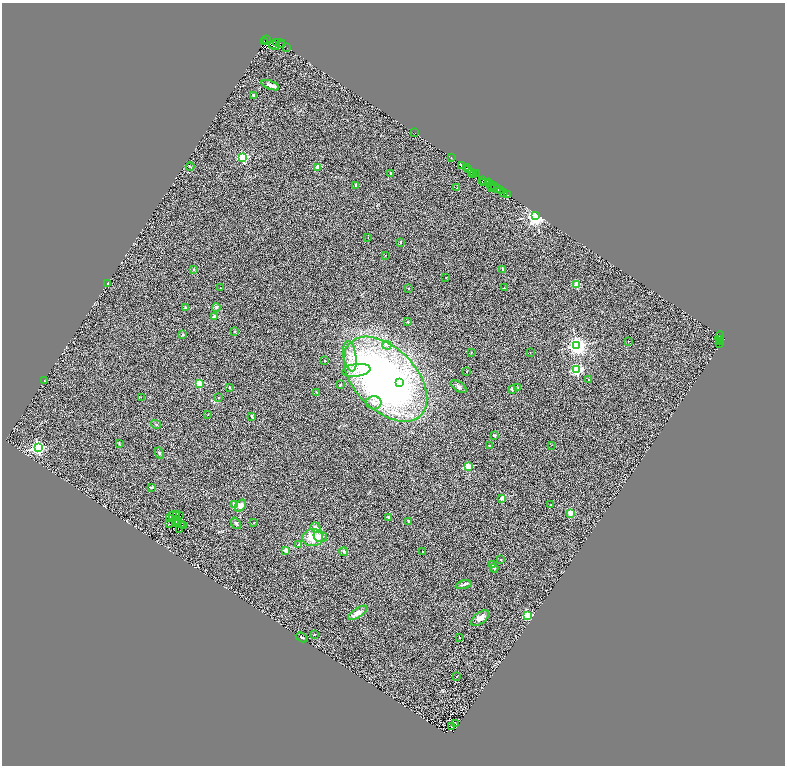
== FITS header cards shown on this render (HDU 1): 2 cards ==
NAXIS1  =                 1566
NAXIS2  =                 1527

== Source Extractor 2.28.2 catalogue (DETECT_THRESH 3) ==
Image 1566 x 1527 px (HDU 1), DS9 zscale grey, zoomed out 1/2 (1 PNG px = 2 x 2 image px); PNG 787 x 768 px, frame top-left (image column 2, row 1526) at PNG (2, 3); each listed source drawn as its Kron ellipse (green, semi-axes under 4 px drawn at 4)
Background 0.471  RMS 0.5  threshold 1.51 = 3 sigma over >= 5 px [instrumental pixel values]
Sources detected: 162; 30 cannot appear on this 1/2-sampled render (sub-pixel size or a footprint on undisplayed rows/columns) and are neither listed nor drawn; the other 132 listed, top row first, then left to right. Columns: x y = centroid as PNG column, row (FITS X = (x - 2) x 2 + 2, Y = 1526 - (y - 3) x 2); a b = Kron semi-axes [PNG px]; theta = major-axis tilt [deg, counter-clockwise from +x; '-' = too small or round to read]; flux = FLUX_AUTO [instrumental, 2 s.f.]
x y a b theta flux
266 40 2 1 - 420
265 42 3 1 - 1200
277 43 4 3 - 2800
272 44 2 2 - 540
281 44 4 2 - 2400
282 45 3 1 - 1200
274 46 5 3 - 1500
286 47 2 1 - 160
270 85 9 4 -20 310
253 95 2 2 - 230
415 133 2 1 - 130
243 157 3 3 - 9100
451 158 2 2 - 330
462 165 3 2 - 2900
190 166 4 2 - 59
318 167 2 2 - 1200
467 168 2 1 - 490
469 169 2 2 - 140
391 173 2 2 - 200
471 173 3 2 - 110
474 174 3 1 - 130
476 174 2 1 - 4.1
483 180 2 1 - 69
484 182 3 1 - 240
488 183 2 2 - 2700
490 183 2 1 - 1300
355 185 2 2 - 470
491 186 2 2 - 560
457 187 2 1 - 26
495 187 2 1 - 500
492 188 2 1 - 420
497 189 3 2 - 410
500 191 2 1 - 190
504 192 3 2 - 310
507 195 2 1 - 840
535 216 3 3 - 65000
368 238 2 2 - 34
400 242 4 2 - 63
386 255 2 2 - 61
194 270 3 3 - 83
503 270 4 3 - 110
446 277 2 1 - 52
108 283 2 2 - 850
577 285 2 2 - 2000
220 288 2 2 - 43
409 288 2 2 - 87
504 288 2 2 - 33
216 307 4 4 - 210
186 308 2 2 - 620
214 317 2 2 - 950
408 322 2 2 - 260
234 332 2 2 - 230
183 335 2 2 - 450
720 337 5 3 - 9.3
720 340 2 1 - 170
628 341 2 2 - 72
720 342 3 2 - 340
720 344 3 2 - 160
387 345 4 4 - 170
577 346 4 4 - 50000
471 352 3 2 - 35
530 353 2 1 - 28
350 356 15 6 -81 890
325 361 2 2 - 160
356 370 14 6 8 760
576 370 3 3 - 11000
467 372 2 2 - 50
385 379 51 31 -46 42000
589 379 2 2 - 130
44 381 2 2 - 400
399 382 3 3 - 980
199 384 3 2 - 3700
340 385 2 2 - 480
459 387 9 5 -33 260
518 387 3 2 - 85
229 388 3 2 - 49
512 389 2 2 - 510
316 392 3 2 - 47
141 397 2 2 - 31
218 398 2 2 - 78
374 403 8 6 1 460
208 414 2 2 - 94
252 416 4 2 - 160
156 424 5 2 - 94
494 435 2 2 - 520
119 444 4 3 - 81
490 445 2 2 - 160
551 445 2 1 - 34
38 448 4 3 - 19000
159 453 6 3 -61 140
468 466 2 2 - 3200
151 487 3 3 - 130
502 498 2 2 - 1300
235 504 2 2 - 1100
551 505 2 2 - 79
240 506 6 5 - 480
571 513 2 2 - 1700
173 515 2 1 - 34
177 515 3 1 - 40
180 516 2 1 - 38
388 517 4 3 - 150
170 518 3 1 - 14
176 520 3 1 - 62
409 521 3 3 - 180
178 522 3 1 - 21
254 522 2 2 - 85
236 523 6 4 -52 170
170 524 2 1 - 55
175 524 3 1 - 35
181 525 4 1 - 29
184 525 2 1 - 83
315 527 5 4 - 380
180 530 2 1 - 10
320 536 7 5 -20 440
313 538 10 8 2 1700
299 544 2 2 - 630
286 550 2 2 - 1200
344 552 4 4 - 130
423 552 2 2 - 110
500 560 2 2 - 230
492 565 4 3 - 100
494 568 4 3 - 110
464 585 8 3 10 170
358 613 11 4 32 690
528 615 3 3 - 6200
480 618 10 5 36 600
315 634 3 3 - 56
302 637 6 3 -30 97
459 637 2 2 - 170
457 676 2 1 - 55
456 724 3 2 - 30
451 727 2 1 - 28
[30 sub-pixel or undisplayed-footprint detections neither listed nor drawn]